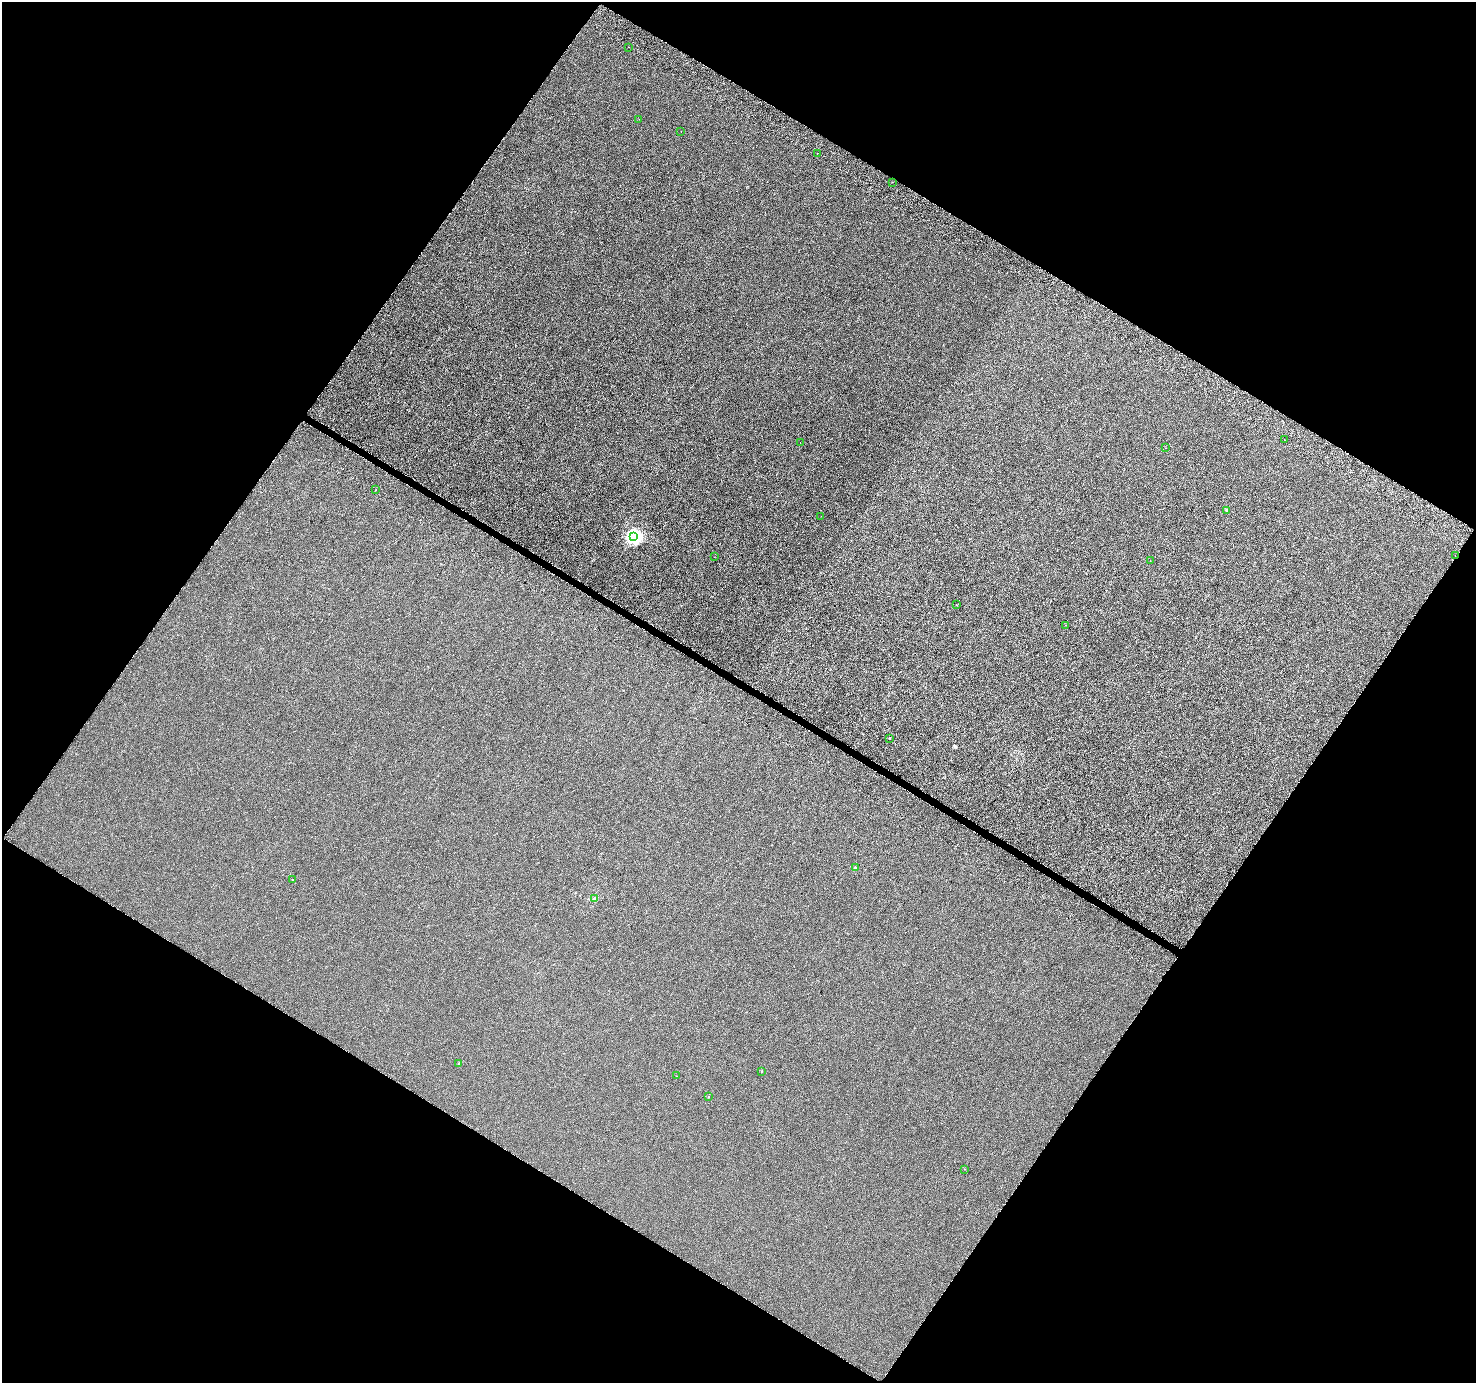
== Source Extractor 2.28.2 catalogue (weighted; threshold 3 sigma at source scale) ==
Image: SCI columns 63-5955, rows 278-5798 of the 5971 x 6059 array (HDU 1 of 3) = the unmasked area's bounding box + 8 px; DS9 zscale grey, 4 x 4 block average (1 PNG px = mean of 4 x 4 image px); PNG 1478 x 1385 px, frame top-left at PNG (2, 2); each listed source drawn as its Kron ellipse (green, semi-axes under 4 px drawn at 4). Shown black and unused: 48% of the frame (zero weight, under 3 of 6 exposures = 3% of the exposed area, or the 3 px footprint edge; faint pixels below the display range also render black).
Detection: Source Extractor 2.28.2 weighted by HDU 2 'WHT'. Background -1.67e-04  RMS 0.0017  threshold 0.00697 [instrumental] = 3 sigma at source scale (4.09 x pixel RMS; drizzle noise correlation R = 1.36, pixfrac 0.8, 0.0396/0.0396 arcsec/px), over >= 5 px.
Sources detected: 26; all 26 listed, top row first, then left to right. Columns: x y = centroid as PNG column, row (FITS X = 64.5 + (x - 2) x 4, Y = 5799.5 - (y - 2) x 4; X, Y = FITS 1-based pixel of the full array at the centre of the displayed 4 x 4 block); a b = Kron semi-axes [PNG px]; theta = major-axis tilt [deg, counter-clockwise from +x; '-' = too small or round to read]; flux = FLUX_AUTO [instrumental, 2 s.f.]
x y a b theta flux
629 47 2 2 - 0.43
639 119 2 2 - 0.26
681 131 2 2 - 0.13
817 153 2 2 - 0.15
892 182 2 2 - 0.18
1284 440 2 2 - 0.24
800 443 2 2 - 0.15
1166 448 2 2 - 0.21
376 490 2 2 - 0.34
1226 510 2 2 - 0.58
821 516 2 2 - 0.21
634 536 4 3 - 200
1455 556 2 2 - 0.43
714 557 2 2 - 0.15
1150 561 2 2 - 0.12
956 605 2 2 - 0.16
1065 625 2 2 - 0.27
889 738 2 2 - 0.64
855 868 2 2 - 4.8
292 880 2 2 - 0.92
595 899 2 2 - 2
459 1064 2 2 - 1.5
762 1071 2 2 - 1.3
677 1076 2 2 - 0.31
709 1097 2 2 - 0.48
964 1169 2 2 - 0.17
Overlapping masked pixels (flux is a lower limit): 1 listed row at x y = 1455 556
Diffuse or blended objects may show on this block-average render without a row.